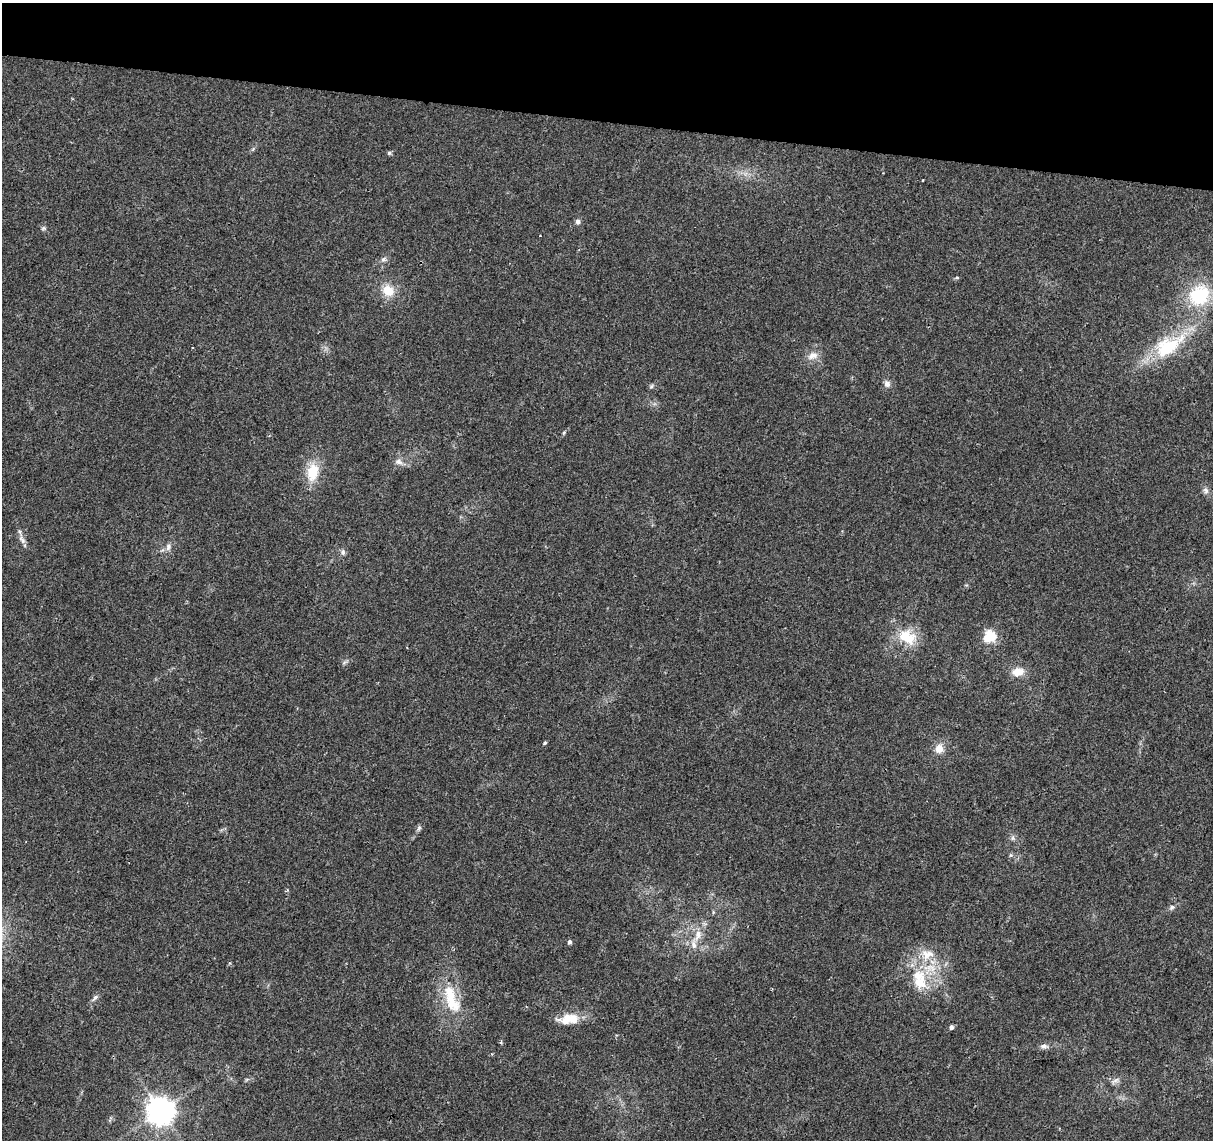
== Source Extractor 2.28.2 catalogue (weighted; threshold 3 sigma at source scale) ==
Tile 2 of 4 x 4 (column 2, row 1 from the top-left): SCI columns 1212-2422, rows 3640-4777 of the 4851 x 5061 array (HDU 1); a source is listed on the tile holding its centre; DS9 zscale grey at full resolution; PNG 1215 x 1142 px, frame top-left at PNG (2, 3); no overlay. Shown black and unused: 10% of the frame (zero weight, under 2 of 3 exposures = <1% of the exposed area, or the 3 px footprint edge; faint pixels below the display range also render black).
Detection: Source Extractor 2.28.2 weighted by HDU 2 'WHT'; one run over the whole footprint, this tile lists its part. Background 0.0399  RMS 0.0058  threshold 0.0263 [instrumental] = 3 sigma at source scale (4.5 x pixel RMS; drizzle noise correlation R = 1.50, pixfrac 1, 0.0396/0.0396 arcsec/px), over >= 5 px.
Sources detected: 48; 1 cosmic-ray / hot-pixel residue — not listed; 4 inside a brighter listed object's ellipse — not listed separately; the other 43 listed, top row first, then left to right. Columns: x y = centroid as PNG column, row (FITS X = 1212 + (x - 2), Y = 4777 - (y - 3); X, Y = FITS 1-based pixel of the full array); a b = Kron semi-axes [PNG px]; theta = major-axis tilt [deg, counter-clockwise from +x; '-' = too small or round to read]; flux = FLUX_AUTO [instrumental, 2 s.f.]
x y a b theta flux
253 149 6 4 71 0.82
389 153 6 5 - 1
923 180 3 2 - 0.67
578 222 6 6 - 1.9
43 228 7 5 21 0.99
540 236 3 2 - 0.41
383 259 9 6 38 1.8
957 278 6 3 7 0.77
388 291 15 13 -40 10
1199 295 26 22 46 34
1168 346 41 20 31 39
813 356 16 10 24 5
887 384 9 8 - 2.5
651 386 6 5 - 1
564 433 5 4 - 0.77
398 461 11 8 -13 3.3
312 472 21 13 78 16
1206 490 10 7 -52 2.1
22 540 12 6 -45 2.5
168 547 10 7 74 2.5
343 552 8 6 -69 1.7
907 637 23 16 -33 17
990 637 6 5 - 59
1018 672 14 10 3 7
545 743 4 3 - 0.85
939 749 11 10 - 5.9
419 828 7 5 46 1.3
1013 838 6 6 - 1.4
1011 855 6 5 - 0.9
1172 907 8 6 34 1.5
698 934 17 9 75 7
569 942 5 4 - 1.5
927 954 20 17 12 14
918 976 23 16 3 17
95 998 10 5 56 1.7
451 999 47 17 -69 24
567 1019 25 15 15 11
951 1027 5 4 - 1.8
501 1042 4 4 - 0.79
1044 1046 10 6 -8 2.2
247 1079 7 4 19 0.92
1115 1081 13 5 32 2.2
161 1111 9 8 - 760